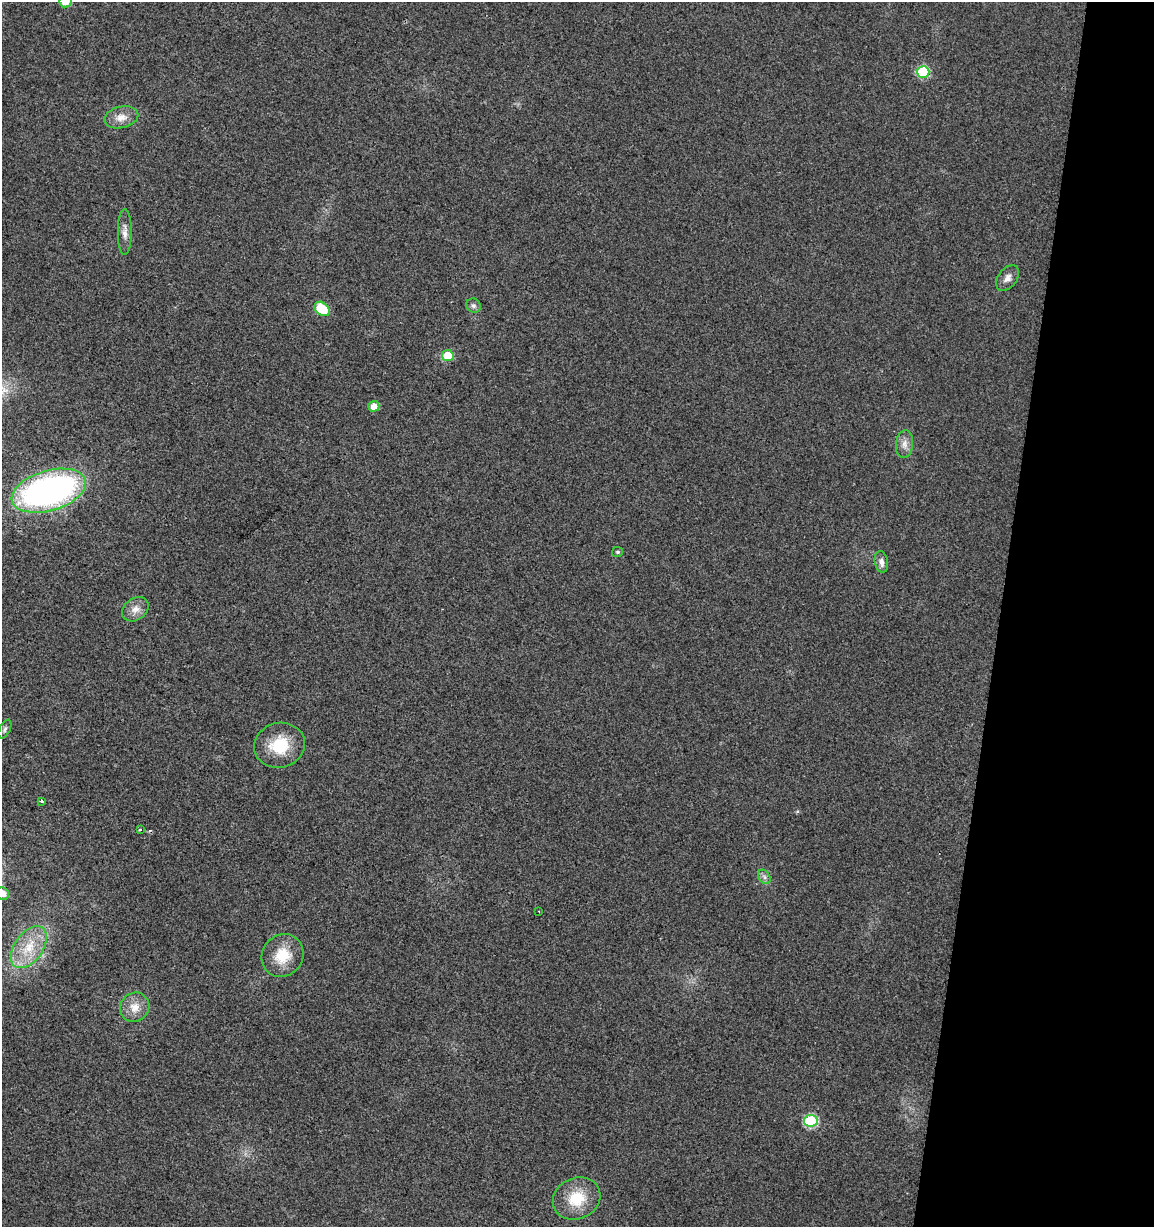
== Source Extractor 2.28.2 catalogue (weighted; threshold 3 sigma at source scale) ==
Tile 8 of 4 x 4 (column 4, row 2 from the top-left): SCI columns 3738-4889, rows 2452-3676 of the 5113 x 4909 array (HDU 1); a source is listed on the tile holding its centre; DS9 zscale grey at full resolution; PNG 1156 x 1229 px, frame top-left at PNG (2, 2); each listed source drawn as its Kron ellipse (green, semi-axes under 4 px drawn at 4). Shown black and unused: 13% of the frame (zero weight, under 2 of 3 exposures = <1% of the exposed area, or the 3 px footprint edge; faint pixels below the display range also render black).
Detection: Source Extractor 2.28.2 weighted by HDU 2 'WHT'; one run over the whole footprint, this tile lists its part. Background 0.0138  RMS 0.0058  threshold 0.0263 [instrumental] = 3 sigma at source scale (4.5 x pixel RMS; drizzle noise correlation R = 1.50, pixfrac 1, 0.0396/0.0396 arcsec/px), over >= 5 px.
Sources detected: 27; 1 cosmic-ray / hot-pixel residue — neither listed nor drawn; the other 26 listed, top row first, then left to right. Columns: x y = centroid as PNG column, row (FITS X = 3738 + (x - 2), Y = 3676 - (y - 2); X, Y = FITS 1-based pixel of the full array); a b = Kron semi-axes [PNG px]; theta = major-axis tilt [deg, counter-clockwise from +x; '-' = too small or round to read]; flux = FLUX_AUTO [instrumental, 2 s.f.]
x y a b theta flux
65 2 6 5 - 5.5
923 72 6 6 - 40
121 117 17 10 13 6.1
125 232 23 7 90 4.4
1008 278 14 9 53 3.8
473 306 7 7 - 1.9
322 309 8 6 -41 22
448 356 6 5 - 21
374 406 5 5 - 4.9
905 444 14 8 83 4.1
49 491 38 20 16 190
618 552 5 5 - 1.1
881 562 11 6 -78 3
135 609 14 11 36 4.9
5 729 10 5 65 1.5
279 745 25 22 15 20
41 801 3 3 - 1.7
140 830 3 3 - 1.2
764 877 8 5 -60 1.7
3 893 6 6 - 4.8
538 911 2 2 - 0.6
29 947 24 14 55 16
282 955 22 20 50 16
135 1007 15 14 - 7.7
811 1121 7 6 - 57
577 1198 24 20 24 19
Isophote crosses this tile's border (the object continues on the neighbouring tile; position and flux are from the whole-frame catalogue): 2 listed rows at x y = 65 2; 3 893